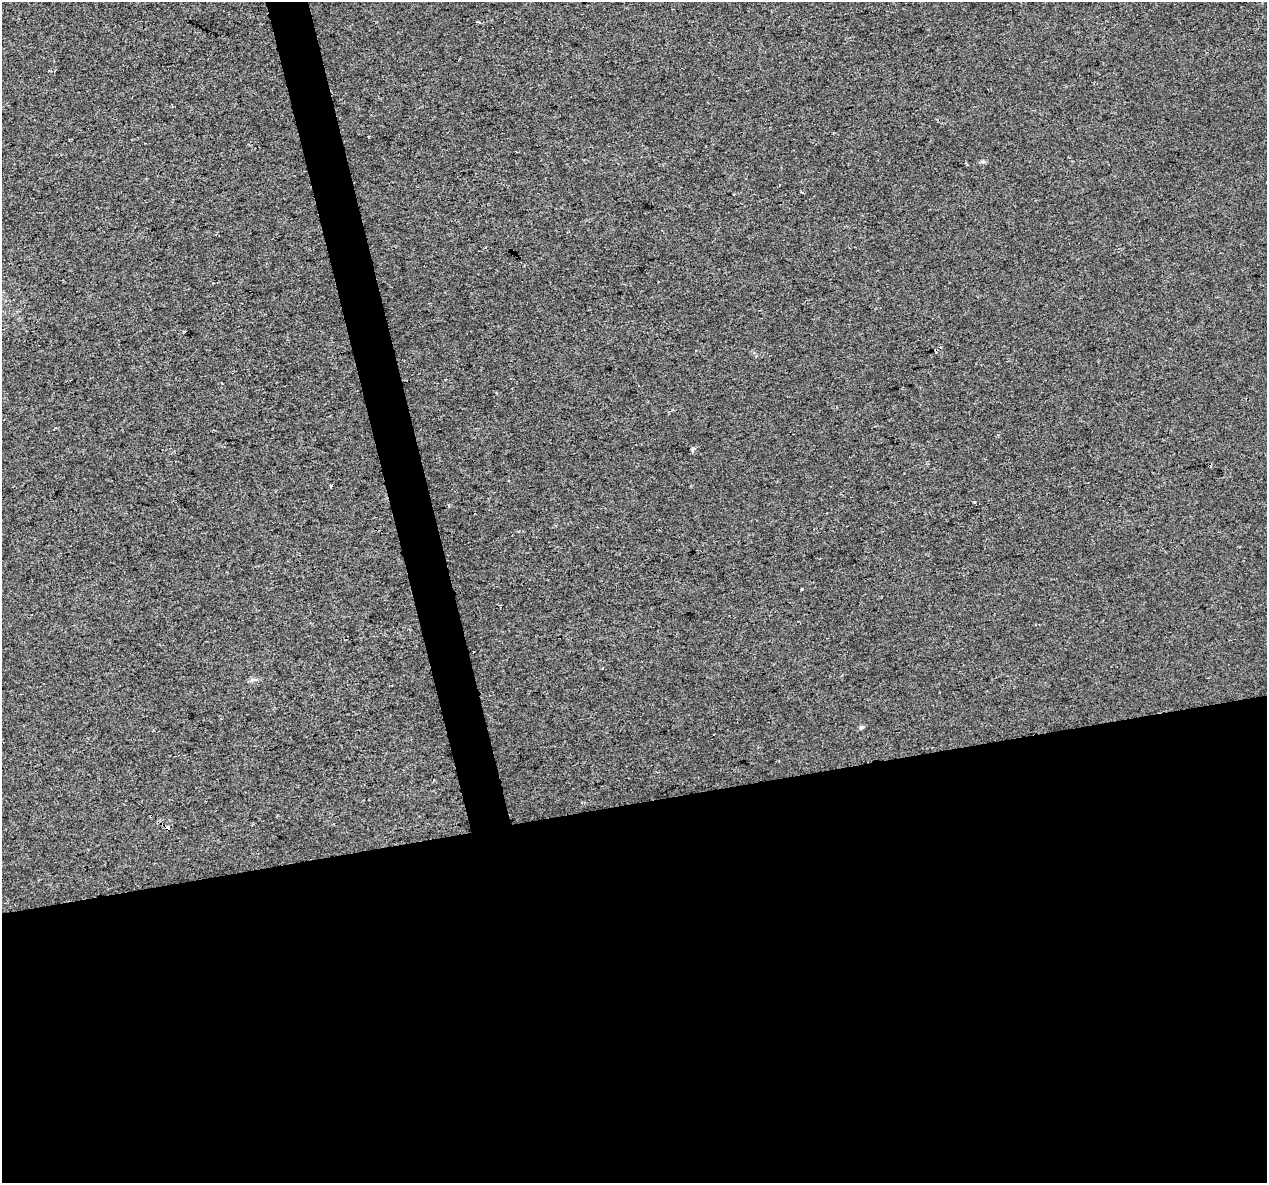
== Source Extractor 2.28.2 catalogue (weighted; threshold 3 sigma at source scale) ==
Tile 15 of 4 x 4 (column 3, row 4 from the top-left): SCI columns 2531-3795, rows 88-1268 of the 5060 x 4850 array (HDU 1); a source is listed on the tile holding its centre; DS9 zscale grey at full resolution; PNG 1269 x 1185 px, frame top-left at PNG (2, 2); no overlay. Shown black and unused: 34% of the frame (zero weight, under 2 of 3 exposures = <1% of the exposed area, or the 3 px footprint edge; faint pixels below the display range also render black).
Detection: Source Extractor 2.28.2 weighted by HDU 2 'WHT'; one run over the whole footprint, this tile lists its part. Background 0.00547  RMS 0.0046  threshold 0.0208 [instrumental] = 3 sigma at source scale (4.5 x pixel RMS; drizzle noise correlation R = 1.50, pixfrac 1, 0.0396/0.0396 arcsec/px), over >= 5 px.
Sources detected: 12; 5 cosmic-ray / hot-pixel residue — not listed; the other 7 listed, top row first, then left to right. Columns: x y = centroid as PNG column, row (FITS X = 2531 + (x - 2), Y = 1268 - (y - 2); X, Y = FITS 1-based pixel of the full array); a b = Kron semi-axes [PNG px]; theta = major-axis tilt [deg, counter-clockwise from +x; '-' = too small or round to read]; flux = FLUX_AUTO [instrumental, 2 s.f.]
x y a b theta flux
983 161 7 5 0 0.9
693 449 4 3 - 3.9
330 486 4 3 - 5.3
975 502 3 3 - 2.3
449 506 4 3 - 0.48
802 589 3 3 - 1.8
861 727 6 5 - 0.79